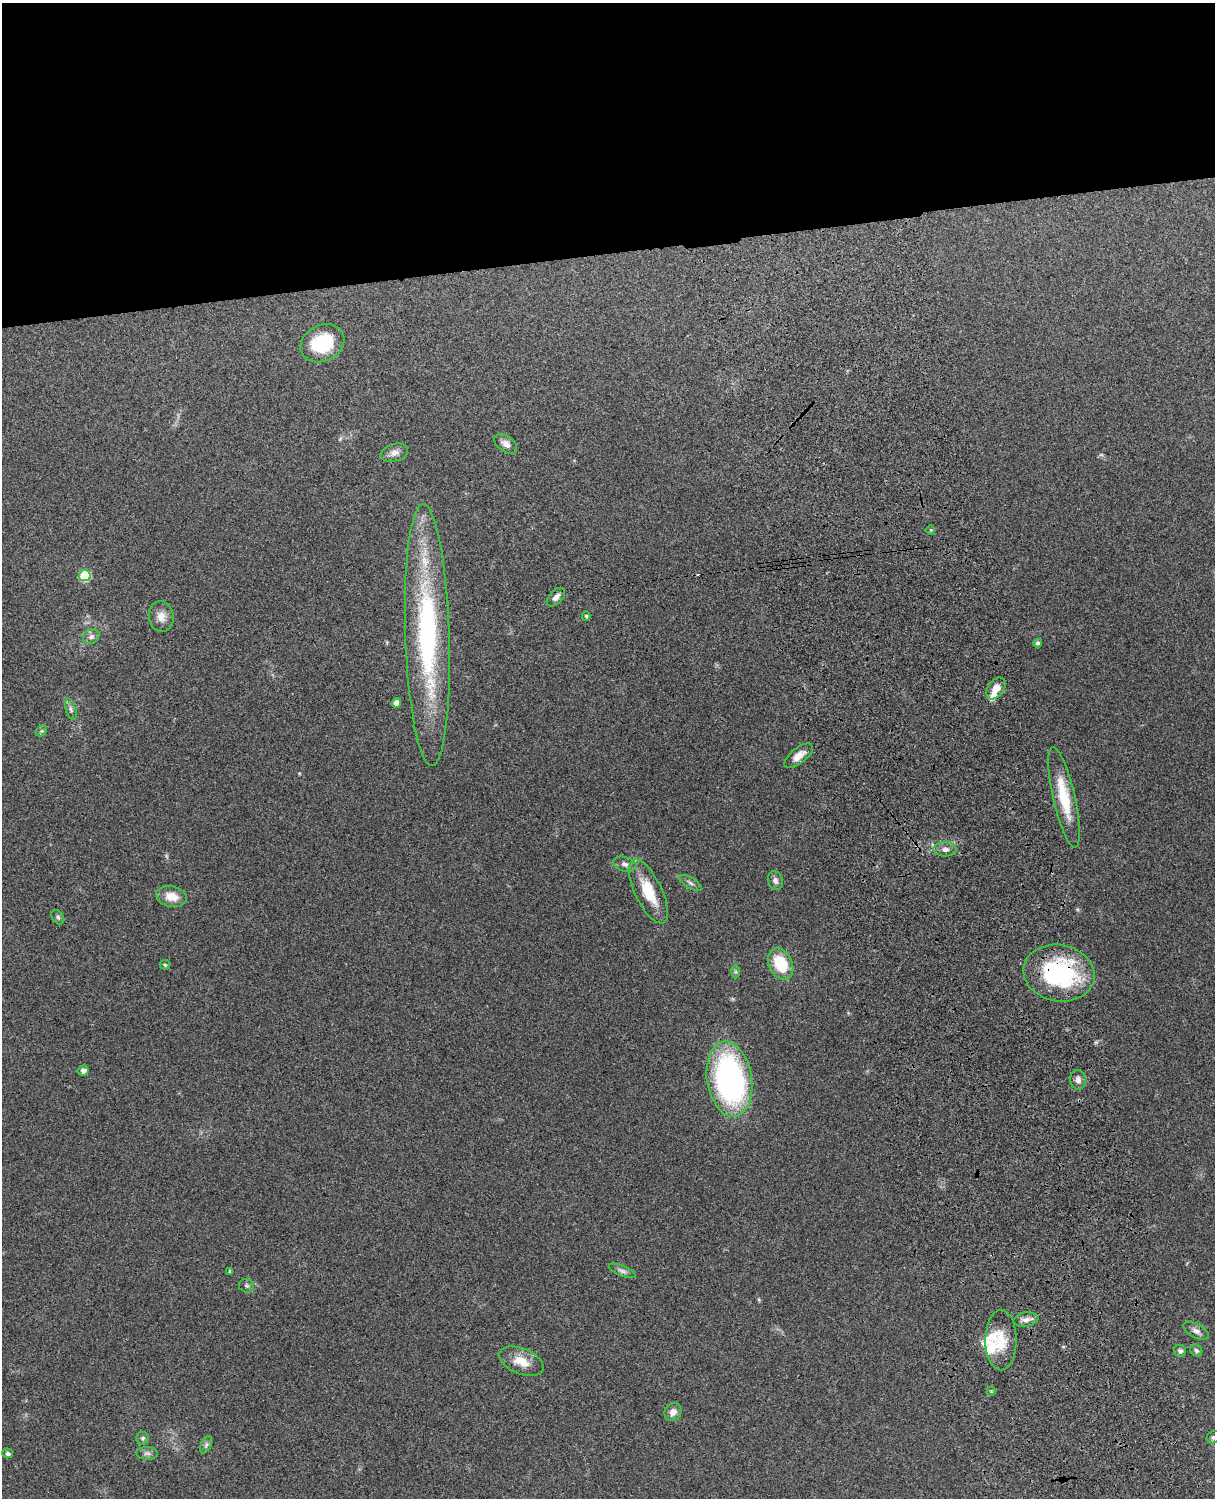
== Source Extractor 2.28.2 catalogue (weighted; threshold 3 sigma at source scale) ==
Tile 2 of 4 x 3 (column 2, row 1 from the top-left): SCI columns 1331-2543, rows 3156-4651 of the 5089 x 4928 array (HDU 1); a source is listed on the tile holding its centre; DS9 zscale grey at full resolution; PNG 1217 x 1500 px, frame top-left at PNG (2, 3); each listed source drawn as its Kron ellipse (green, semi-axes under 4 px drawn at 4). Shown black and unused: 17% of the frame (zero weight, under 3 of 4 exposures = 6% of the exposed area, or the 3 px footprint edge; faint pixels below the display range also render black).
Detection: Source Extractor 2.28.2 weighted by HDU 2 'WHT'; one run over the whole footprint, this tile lists its part. Background 0.285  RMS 0.0092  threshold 0.0415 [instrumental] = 3 sigma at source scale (4.5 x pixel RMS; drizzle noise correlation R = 1.50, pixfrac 1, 0.05/0.05 arcsec/px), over >= 5 px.
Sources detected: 50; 3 inside a brighter listed object's ellipse — not listed separately; the other 47 listed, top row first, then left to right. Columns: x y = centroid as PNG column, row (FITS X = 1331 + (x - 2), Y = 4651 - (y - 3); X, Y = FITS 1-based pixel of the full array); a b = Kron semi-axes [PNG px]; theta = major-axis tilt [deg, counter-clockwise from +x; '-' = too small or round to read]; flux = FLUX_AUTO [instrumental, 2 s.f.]
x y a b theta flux
322 343 23 18 27 44
506 444 13 8 -36 5.6
394 453 14 8 15 5.6
931 530 4 4 - 0.87
85 576 5 5 - 55
556 597 11 6 47 4.3
161 616 15 12 -83 8.5
586 616 5 4 - 1.2
427 635 131 22 -88 200
91 637 9 7 29 3.6
1038 643 4 4 - 2.6
996 688 12 8 54 9.2
396 703 4 4 - 7.9
71 709 11 5 -73 2.8
41 731 6 4 45 1.5
799 756 17 7 38 7.7
1064 797 51 11 -77 35
945 849 11 7 -1 4.3
625 864 12 7 -15 4.4
775 881 9 7 -73 3.6
690 883 12 5 -30 2.8
648 891 35 13 -64 31
171 896 15 10 -12 13
58 917 8 5 -55 2.2
781 964 16 11 -63 34
165 965 5 5 - 1.2
736 972 6 4 -90 1.5
1059 973 36 28 -10 110
83 1070 5 5 - 4.6
729 1079 38 22 -81 230
1078 1080 9 8 - 4.6
230 1271 3 3 - 1.3
622 1271 14 5 -21 3.3
246 1286 8 6 -18 2
1026 1320 13 7 8 5.3
1196 1331 14 7 -29 4.2
1001 1340 30 15 90 23
1196 1350 6 5 - 1.8
1180 1351 6 6 - 2.5
521 1361 23 12 -23 15
991 1391 4 4 - 0.96
673 1412 9 8 - 5.7
1213 1437 7 6 - 2
143 1438 6 6 - 2.1
206 1445 9 5 64 2.4
8 1453 5 5 - 2.7
147 1453 11 6 -1 3.2
Overlapping masked pixels (flux is a lower limit): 1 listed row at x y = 1059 973
Isophote crosses this tile's border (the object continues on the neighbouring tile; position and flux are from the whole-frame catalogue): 1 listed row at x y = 1213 1437